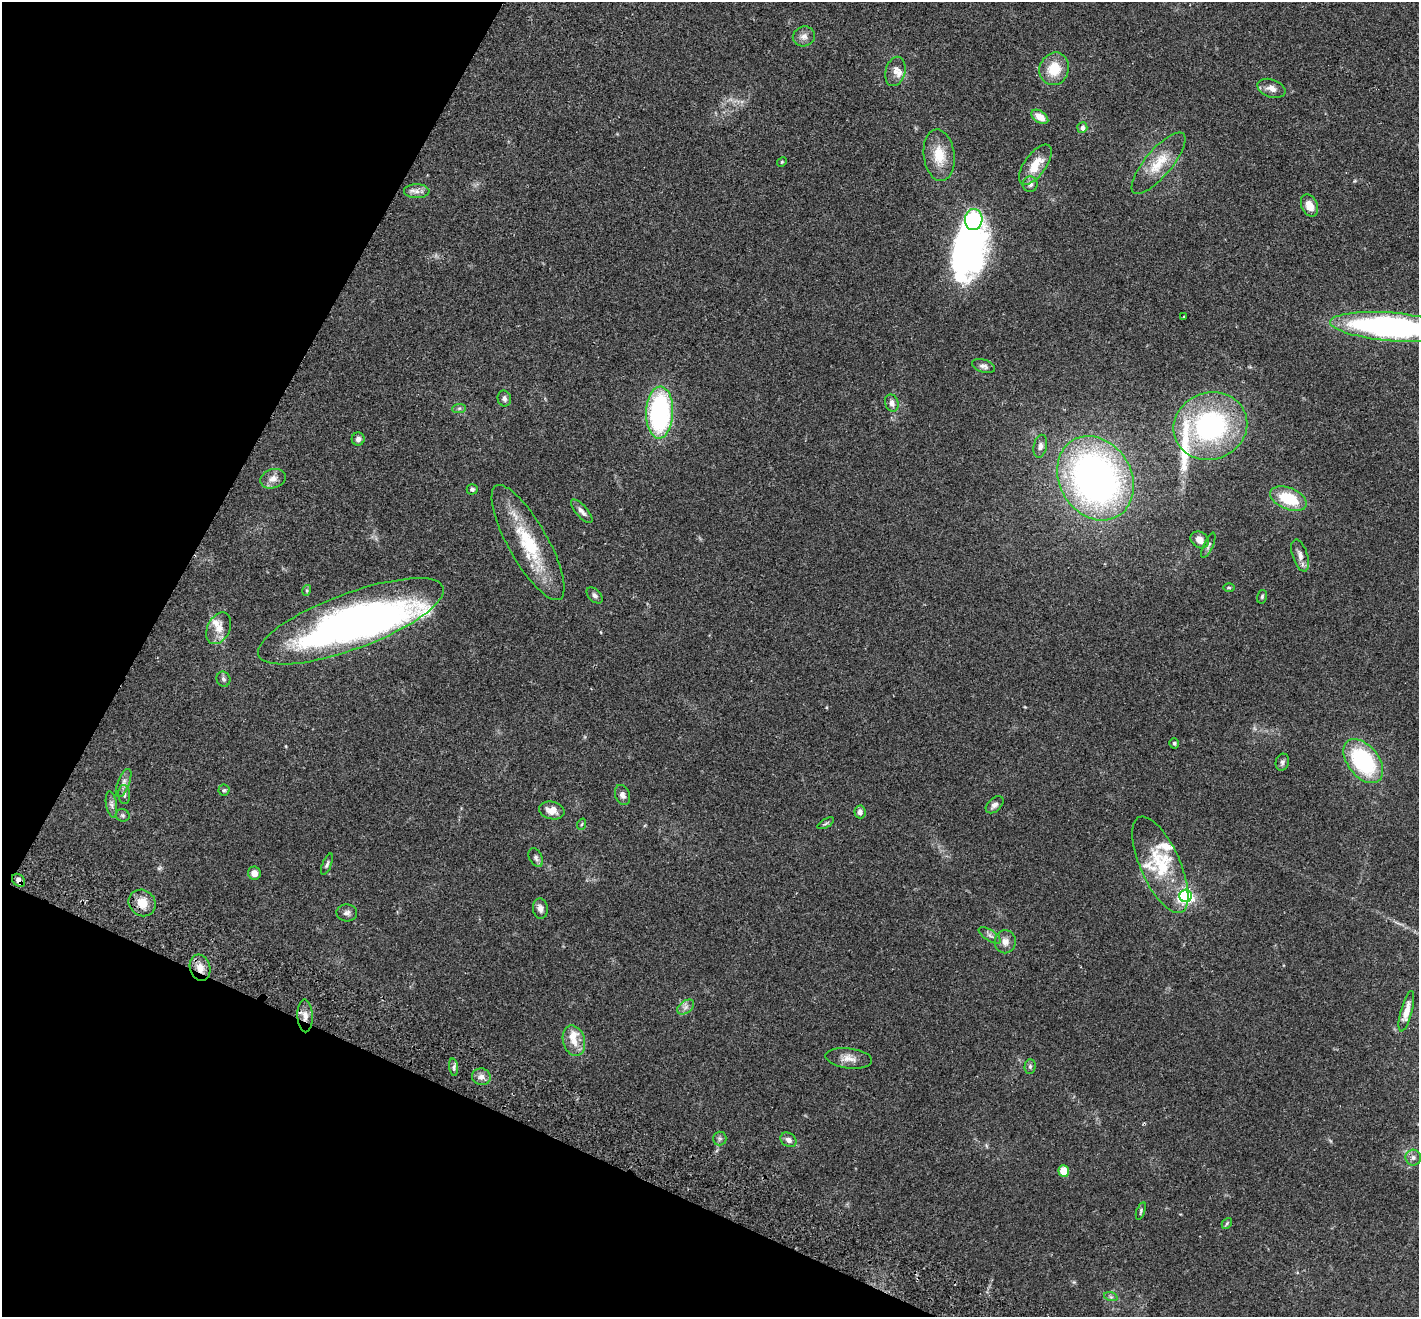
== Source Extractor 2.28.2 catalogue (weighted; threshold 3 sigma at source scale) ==
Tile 9 of 4 x 4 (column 1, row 3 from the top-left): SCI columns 31-1447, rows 1514-2828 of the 5732 x 5790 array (HDU 1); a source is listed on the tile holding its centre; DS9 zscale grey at full resolution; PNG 1421 x 1319 px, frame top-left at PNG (2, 2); each listed source drawn as its Kron ellipse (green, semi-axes under 4 px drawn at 4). Shown black and unused: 23% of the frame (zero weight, under 2 of 3 exposures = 3% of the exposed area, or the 3 px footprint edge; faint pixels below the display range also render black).
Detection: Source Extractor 2.28.2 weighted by HDU 2 'WHT'; one run over the whole footprint, this tile lists its part. Background 0.0681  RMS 0.0082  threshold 0.0369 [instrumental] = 3 sigma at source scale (4.5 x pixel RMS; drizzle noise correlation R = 1.50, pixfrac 1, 0.05/0.05 arcsec/px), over >= 5 px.
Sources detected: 92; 4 inside a brighter object's white glare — neither listed nor drawn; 7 inside a brighter listed object's ellipse — not listed separately; the other 81 listed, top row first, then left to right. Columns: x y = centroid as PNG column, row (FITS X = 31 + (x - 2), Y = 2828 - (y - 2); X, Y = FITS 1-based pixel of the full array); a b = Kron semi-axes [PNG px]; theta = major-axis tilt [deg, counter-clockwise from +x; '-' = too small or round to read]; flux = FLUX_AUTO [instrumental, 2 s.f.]
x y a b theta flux
804 36 11 10 - 4.4
1054 69 16 14 68 19
895 71 15 10 76 5.8
1271 88 14 9 -19 5.9
1040 117 9 6 -35 8.1
1082 128 5 5 - 3.2
939 155 26 15 -83 18
782 162 5 4 - 0.89
1158 163 38 13 50 20
1035 165 23 11 54 16
1030 184 7 7 - 3
417 191 12 7 0 3.9
1309 205 11 8 -65 8.1
974 219 10 9 - 250
1184 317 3 2 - 1.1
1391 327 61 14 -5 240
983 366 12 6 -17 3
504 399 8 6 -78 2.7
892 403 8 6 -73 4.1
459 408 7 4 2 1.5
660 412 26 13 88 130
1210 426 37 33 20 130
358 439 6 6 - 2.7
1040 446 11 6 79 3.2
1095 478 44 36 -58 340
273 479 13 9 18 5.9
472 489 5 5 - 1.8
1288 499 19 10 -22 30
582 511 15 5 -49 3.9
1200 540 9 8 - 5.6
528 543 65 19 -61 50
1208 545 14 5 66 2.3
1300 555 17 7 -73 5.3
1229 587 6 4 -1 0.95
307 590 5 3 - 0.95
595 595 9 6 -45 2.4
1262 597 7 5 75 1.4
351 621 98 28 20 310
219 628 17 11 63 9.1
223 679 7 6 - 2.2
1174 743 5 4 - 1.3
1363 761 25 15 -52 84
1282 762 8 6 73 2.1
124 783 15 6 69 3.7
224 790 5 5 - 1.4
124 795 9 6 -85 2.3
623 795 10 7 -70 3.3
111 804 13 5 -80 2.9
995 805 10 6 42 3
552 810 13 8 -13 7.8
860 812 6 5 - 3.1
123 815 7 6 - 1.5
826 823 9 4 30 1.3
582 824 6 3 70 0.9
536 858 10 6 -62 2.6
327 864 11 4 67 1.9
1160 865 52 20 -66 39
254 873 6 6 - 5.3
19 880 7 5 -45 4.1
1186 896 6 6 - 240
142 903 14 12 -41 11
540 908 10 7 -85 4.1
347 913 10 8 -4 3.1
990 935 12 5 -32 2.8
1005 942 11 10 - 5.7
200 968 13 10 -73 8.2
686 1007 9 6 36 3
1406 1011 21 5 75 7.2
305 1016 16 7 -88 6.2
574 1041 15 11 -74 9.7
849 1058 23 10 -7 7.6
1030 1066 7 5 88 1.7
454 1067 9 4 -83 1.8
481 1077 9 8 - 4
720 1138 7 7 - 1.9
788 1140 8 6 -35 3.3
1413 1158 8 7 - 2.8
1064 1171 6 5 - 15
1141 1211 9 3 71 1.2
1227 1223 6 4 47 1.1
1111 1297 7 4 -18 1.5
Overlapping masked pixels (flux is a lower limit): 3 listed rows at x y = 19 880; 200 968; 305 1016
Isophote crosses this tile's border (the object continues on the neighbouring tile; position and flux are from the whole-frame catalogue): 1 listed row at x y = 1391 327